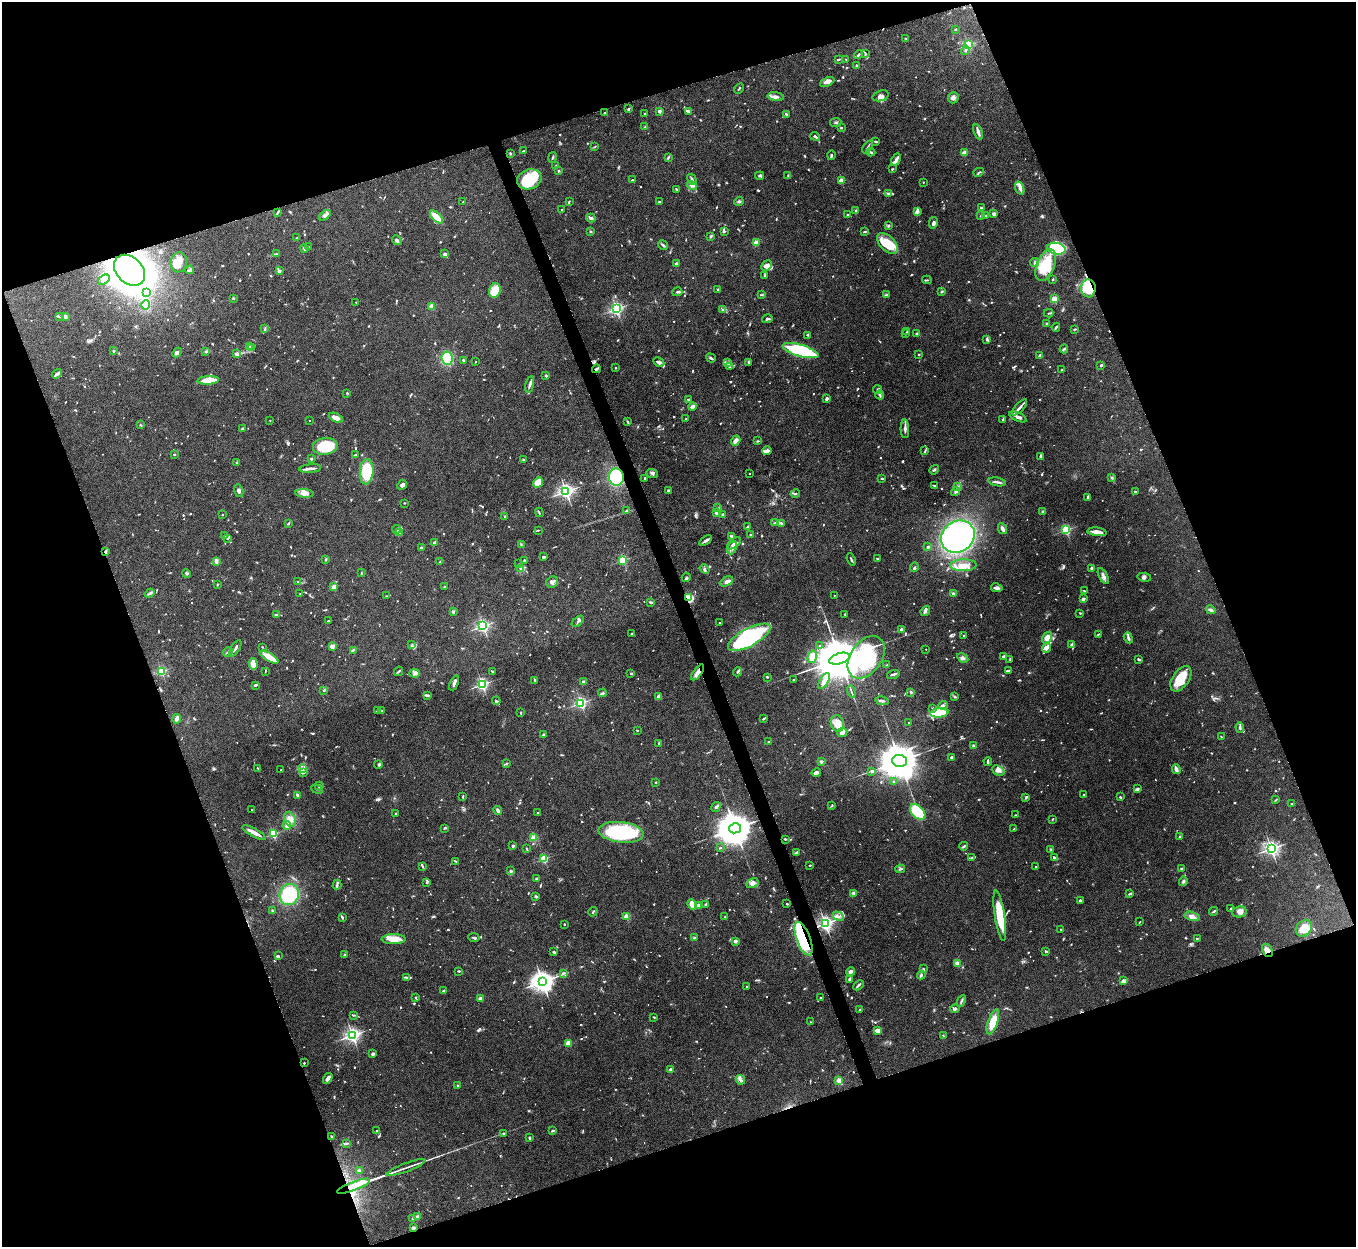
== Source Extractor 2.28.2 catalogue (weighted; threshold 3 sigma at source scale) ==
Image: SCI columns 4-5416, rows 152-5128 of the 5422 x 5406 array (HDU 1 of 3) = the unmasked area's bounding box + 8 px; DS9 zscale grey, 4 x 4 block average (1 PNG px = mean of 4 x 4 image px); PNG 1358 x 1249 px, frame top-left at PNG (2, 2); each listed source drawn as its Kron ellipse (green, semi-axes under 4 px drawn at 4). Shown black and unused: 40% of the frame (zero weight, under 8 of 15 exposures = <1% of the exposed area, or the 3 px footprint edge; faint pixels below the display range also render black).
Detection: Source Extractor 2.28.2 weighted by HDU 2 'WHT'. Background 0.162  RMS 0.0048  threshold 0.0197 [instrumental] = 3 sigma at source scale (4.09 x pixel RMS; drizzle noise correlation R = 1.36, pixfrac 0.8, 0.05/0.05 arcsec/px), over >= 5 px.
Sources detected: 1247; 19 too faint to see at this stretch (4 x 4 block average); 6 inside a brighter object's white glare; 3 cosmic-ray / hot-pixel residue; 2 long thin detections or spike segments (spike, bleed or trail) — neither listed nor drawn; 35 coinciding with a brighter row at this scale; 64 inside a brighter listed object's ellipse — not listed separately; of the other 1118, all 500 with FLUX_AUTO >= 2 (the completeness limit of this list) listed and drawn (618 fainter detections not listed), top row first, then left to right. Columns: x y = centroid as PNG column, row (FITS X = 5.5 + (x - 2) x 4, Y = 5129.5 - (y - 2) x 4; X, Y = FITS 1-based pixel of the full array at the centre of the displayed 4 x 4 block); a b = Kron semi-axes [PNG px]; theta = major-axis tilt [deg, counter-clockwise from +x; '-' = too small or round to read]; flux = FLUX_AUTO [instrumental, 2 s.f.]
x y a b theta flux
955 29 2 2 - 2.1
906 38 4 2 - 2.3
968 45 2 2 - 170
965 50 5 2 - 4.3
865 53 4 2 - 3.2
858 54 4 2 - 4.5
846 59 2 2 - 2.2
838 60 3 2 - 3
856 65 3 2 - 2.6
827 82 7 3 25 7.6
739 89 5 2 - 2.6
880 96 8 5 18 13
776 97 8 3 -8 9.4
953 98 6 5 - 9.3
628 109 4 2 - 3.8
660 111 2 2 - 24
688 111 4 2 - 8.1
604 113 2 2 - 2.2
644 113 2 2 - 2.7
786 114 4 2 - 4.2
836 122 6 2 7 3.4
645 127 3 2 - 2.1
841 128 3 2 - 2.7
978 132 8 3 -68 8.8
815 136 5 2 - 4.5
876 142 3 2 - 4
595 146 3 2 - 2
868 147 7 2 57 4.5
523 151 3 2 - 2.2
871 152 4 2 - 3.3
510 153 3 2 - 2.7
964 153 2 2 - 40
831 155 5 2 - 4.1
552 157 5 2 - 3
668 158 3 2 - 4.2
896 160 7 4 61 8
556 166 3 2 - 2.2
892 169 3 2 - 2.1
558 171 2 2 - 2.4
979 172 5 2 - 2.6
760 176 4 3 - 4.5
788 176 3 2 - 2.8
529 179 12 9 20 98
692 179 5 3 - 5.9
632 180 2 2 - 2.6
841 181 2 2 - 53
923 182 2 2 - 2.9
692 186 5 3 - 7.5
1020 188 7 4 -70 11
677 190 4 2 - 2.7
888 194 3 2 - 2.9
569 201 2 2 - 2.4
463 202 3 2 - 2.3
659 202 3 2 - 3.4
739 202 4 2 - 4.1
981 208 3 2 - 6.5
562 210 2 2 - 3.7
856 210 4 2 - 2
917 211 3 3 - 8.1
277 212 4 2 - 2.8
994 214 4 3 - 6.3
325 215 7 3 40 6.6
848 215 3 2 - 4.2
985 215 3 2 - 3.1
981 216 3 2 - 2.2
436 217 8 3 -44 51
591 218 5 3 - 6
933 223 6 3 78 6
888 226 3 3 - 2.8
591 231 2 2 - 5
724 232 3 2 - 2.5
865 232 3 2 - 3.7
711 236 4 2 - 3.5
297 238 2 2 - 9.2
397 240 5 3 - 5.5
756 243 2 2 - 71
887 243 12 7 -45 73
663 245 5 2 - 5.9
309 246 2 2 - 4.5
304 248 4 2 - 3.8
1056 249 9 5 -13 260
276 254 2 2 - 3.7
445 254 2 2 - 21
179 262 10 8 82 25
1035 262 4 2 - 6.8
676 264 2 2 - 23
766 265 6 4 44 16
1046 265 17 8 68 100
129 270 18 13 -44 1400
189 270 4 2 - 5.9
279 271 2 2 - 25
765 275 3 2 - 2.7
1053 279 3 2 - 2.4
104 280 6 4 37 11
927 280 5 2 - 2.7
1088 288 9 7 -83 120
718 289 2 2 - 2.8
495 291 7 5 69 78
677 292 5 2 - 5
942 292 3 2 - 3.5
147 293 3 2 - 2.8
886 294 3 2 - 2.6
761 295 3 2 - 2.4
233 298 3 2 - 3.1
1054 299 2 2 - 87
356 302 2 2 - 2.4
146 305 4 4 - 36
431 306 2 2 - 60
616 308 2 2 - 330
723 309 4 2 - 3.8
1048 313 5 2 - 2.7
59 316 3 2 - 2.9
65 316 2 2 - 33
767 319 5 2 - 5
1047 323 2 2 - 3
1056 327 4 2 - 4.2
265 329 3 2 - 2.9
1075 329 3 2 - 2.4
907 332 3 2 - 2
917 333 2 2 - 2.2
905 334 2 2 - 2.2
808 335 3 2 - 2.7
987 339 3 3 - 3.6
250 346 3 2 - 2.6
252 348 3 2 - 2.1
1064 349 4 2 - 3.5
800 350 18 6 -16 240
113 351 2 2 - 7.2
206 351 2 2 - 4.2
177 352 5 3 - 5.1
237 354 2 2 - 35
919 354 2 2 - 3.4
1040 355 4 3 - 4.4
447 358 7 5 -84 83
711 358 5 3 - 4.7
464 360 4 2 - 3.1
475 362 2 2 - 2.9
659 362 6 3 -28 11
727 362 3 3 - 4.1
749 362 3 2 - 5.2
1101 365 2 2 - 5.2
729 367 3 2 - 3.3
615 368 2 2 - 4.1
596 369 4 2 - 9.4
1062 370 2 2 - 2.1
57 374 5 2 - 9.3
546 375 3 2 - 3.6
208 380 11 3 3 51
530 385 8 2 77 8.1
877 390 4 2 - 4
347 393 2 2 - 11
880 395 4 2 - 4.8
827 398 4 2 - 5.5
688 399 2 2 - 4
692 407 4 2 - 25
1020 407 10 3 47 9.2
1018 417 9 3 -24 9.8
336 418 7 3 -24 15
686 419 2 2 - 4.4
270 420 2 2 - 3
1003 420 3 2 - 2.8
309 421 2 2 - 2.4
628 421 3 2 - 2.5
140 425 3 2 - 2.3
242 429 3 2 - 3.6
905 429 9 2 -87 7.1
736 441 5 3 - 16
758 441 3 2 - 2.1
325 446 12 8 6 110
767 451 5 3 - 9.2
925 451 4 2 - 3.2
174 454 2 2 - 3.8
355 455 4 2 - 2.2
1040 456 3 2 - 3.3
311 459 2 2 - 12
523 460 3 2 - 2
237 462 2 2 - 2.6
310 468 11 2 6 12
934 470 5 2 - 3.2
367 472 12 7 86 120
652 473 6 3 -22 5.4
749 473 2 2 - 2.1
616 477 8 7 - 120
1112 477 4 2 - 2.3
645 478 2 2 - 3.9
882 478 4 2 - 3.4
997 482 9 2 -10 6.8
538 483 5 3 - 54
402 485 5 4 - 7.7
934 486 3 2 - 2.3
958 487 2 2 - 2.3
668 490 2 2 - 12
239 491 6 3 -73 6.1
566 491 2 2 - 900
956 492 5 3 - 6.3
1135 492 2 2 - 3.2
304 493 9 4 -4 16
795 494 5 2 - 3.2
1088 497 3 2 - 3.6
404 503 2 2 - 2.1
718 508 4 2 - 2.1
626 510 3 2 - 2.7
1043 511 2 2 - 3.1
539 512 5 2 - 2.6
717 513 2 2 - 31
723 514 2 2 - 2.8
223 515 2 2 - 3.2
505 516 2 2 - 9.4
288 523 3 2 - 3
775 523 3 2 - 3.8
781 523 4 2 - 3
747 527 2 2 - 3.3
397 529 4 2 - 4.5
1002 529 5 3 - 9.1
538 530 3 2 - 2.3
1066 530 2 2 - 240
1097 532 9 3 -6 20
400 533 3 2 - 2.9
750 534 2 2 - 4.7
224 536 3 2 - 2.3
731 536 3 2 - 5.7
958 537 17 15 37 640
227 538 3 2 - 2.6
706 541 7 2 32 9.3
434 542 3 2 - 3.3
734 543 8 2 36 13
521 545 3 2 - 2.9
928 547 3 2 - 2.8
422 548 2 2 - 5.6
732 548 7 3 65 12
106 552 4 2 - 5.6
543 557 3 2 - 7.8
877 558 3 2 - 2.1
326 559 3 2 - 2.9
851 559 6 2 -68 3.6
524 560 3 2 - 3.6
623 560 2 2 - 220
216 561 4 2 - 16
440 562 4 2 - 2.5
519 564 3 2 - 2.4
963 565 13 6 1 29
914 567 5 2 - 3.7
521 568 3 2 - 2.5
1092 568 2 2 - 26
705 569 5 2 - 3.6
361 573 3 2 - 2.2
186 574 4 2 - 3.3
1103 576 8 3 -62 10
686 577 5 2 - 3.8
1144 577 7 3 -8 6
726 581 7 3 29 11
298 582 2 2 - 3.2
552 582 6 5 - 13
217 584 2 2 - 2
334 587 2 2 - 53
444 587 2 2 - 2.2
997 588 6 3 -9 10
1084 591 4 2 - 2.7
150 593 5 2 - 4.3
300 594 2 2 - 3.2
953 594 3 3 - 3.3
834 595 2 2 - 3.3
387 596 3 2 - 2
689 598 4 3 - 91
1083 599 4 2 - 7.1
651 602 4 2 - 4.7
1211 610 5 3 - 6
925 611 5 3 - 6.7
453 612 2 2 - 18
1080 613 3 2 - 2.1
845 614 2 2 - 5.8
277 615 3 2 - 3.8
328 621 3 2 - 2.6
578 621 7 2 41 5.5
720 622 2 2 - 3.1
483 626 2 2 - 530
901 629 2 2 - 16
632 634 3 2 - 3.3
1099 634 3 2 - 2.4
964 636 3 2 - 3.9
749 637 24 9 28 350
1047 637 6 4 57 18
1128 638 5 2 - 5.9
1072 644 3 2 - 4.9
412 645 2 2 - 2
332 646 2 2 - 68
820 646 2 2 - 2.6
262 647 2 2 - 2
235 648 9 2 59 9.2
1047 648 5 4 - 9.3
926 649 2 2 - 2.4
353 650 3 2 - 4.9
228 652 5 2 - 3.8
269 657 10 3 -31 38
812 657 6 4 75 26
866 657 23 15 55 370
1004 657 4 3 - 6.8
963 658 6 3 -31 6
839 659 10 5 17 31000
1010 659 3 2 - 2.7
1139 659 3 2 - 4
253 664 6 3 -87 38
887 665 3 2 - 2.2
1009 670 4 2 - 2.4
161 671 2 2 - 250
398 671 5 2 - 3.2
492 671 2 2 - 3.3
265 672 3 2 - 2
698 672 9 4 54 18
737 672 4 2 - 2.9
415 673 5 4 - 7.9
631 673 2 2 - 12
893 674 6 2 16 4.2
767 677 3 2 - 3
1181 679 14 8 55 58
535 680 4 2 - 2.6
793 680 2 2 - 5.8
824 681 9 4 61 15
583 682 2 2 - 22
454 683 8 2 66 8.4
482 684 2 2 - 520
255 685 4 2 - 4
324 690 2 2 - 3.5
851 691 6 2 -74 3.7
911 692 3 2 - 2.3
603 693 4 2 - 2.7
428 695 4 2 - 4.6
658 697 3 2 - 13
955 697 3 2 - 2.7
496 701 4 2 - 3.4
882 701 7 2 -11 6.6
581 703 2 2 - 400
943 705 5 3 - 5.5
933 708 3 2 - 2.8
382 710 4 2 - 3
378 711 3 2 - 2.9
521 713 3 2 - 2.4
939 713 9 4 8 89
177 719 5 3 - 11
763 719 2 2 - 3.3
909 723 2 2 - 3.2
837 724 8 6 -73 23
1240 727 5 2 - 4.8
637 730 2 2 - 2
842 733 5 2 - 11
543 734 3 2 - 2.2
1221 737 3 2 - 2.3
769 742 3 2 - 2.5
659 744 2 2 - 4.5
973 746 3 2 - 2.5
951 757 2 2 - 5.6
900 761 7 6 - 15000
821 762 2 2 - 21
988 762 4 2 - 4.9
507 763 3 2 - 2.2
378 765 4 3 - 4.1
258 768 2 2 - 2.3
302 769 3 2 - 4.1
1176 769 5 2 - 12
281 770 2 2 - 4.5
872 771 2 2 - 5.3
998 771 6 5 - 10
303 772 3 2 - 3.5
816 773 5 3 - 8.6
656 782 2 2 - 2.9
894 782 3 2 - 4.1
319 786 4 2 - 5.5
317 789 6 2 -24 3.5
1137 789 4 3 - 7.1
1084 794 2 2 - 3.1
297 795 3 2 - 5.6
463 797 3 2 - 2.2
1026 797 3 2 - 3.8
1120 797 2 2 - 3.1
1276 800 3 2 - 2.3
1292 804 3 2 - 2.5
832 806 3 2 - 2.6
716 807 5 3 - 5.2
252 810 2 2 - 2.2
498 811 5 3 - 6.8
918 812 9 5 -46 140
396 813 2 2 - 2.4
537 813 2 2 - 3.9
1016 815 2 2 - 2.6
290 819 8 5 -63 17
1052 819 3 2 - 2.1
287 826 4 3 - 9.5
445 828 4 2 - 3.8
735 828 6 5 - 10000
1014 829 2 2 - 2.6
621 832 22 10 -6 260
254 833 13 3 -28 22
273 834 2 2 - 240
1180 837 3 3 - 5.4
533 838 2 2 - 69
785 839 2 2 - 2.7
513 846 2 2 - 17
964 846 4 2 - 4.7
720 848 3 2 - 3.3
527 849 4 2 - 2.2
1051 849 4 2 - 3.1
1271 849 2 2 - 720
796 852 4 2 - 3.7
971 858 3 2 - 2.6
1055 858 3 2 - 7.5
544 859 2 2 - 220
456 861 4 2 - 2.9
810 865 2 2 - 2.5
422 866 4 2 - 3.4
1036 867 2 2 - 3.4
900 869 5 2 - 4.8
1181 869 2 2 - 12
511 871 3 2 - 4.5
537 879 2 2 - 23
1183 881 5 3 - 4.7
427 882 4 2 - 4
752 883 6 3 30 9.3
337 885 5 3 - 4.9
854 893 2 2 - 2.7
1129 894 4 2 - 2.9
289 895 11 9 65 140
536 896 3 2 - 4
1080 900 2 2 - 6.1
692 904 5 2 - 44
706 904 3 2 - 4.6
787 904 2 2 - 3
698 905 3 2 - 10
1231 908 3 2 - 2.9
273 911 3 2 - 2.6
1214 911 5 2 - 5
593 912 5 2 - 2.9
1239 912 7 5 12 14
627 916 2 2 - 100
725 916 2 2 - 2.6
838 916 6 3 -30 8.5
1000 916 25 5 -81 100
1192 916 8 3 -14 12
342 917 3 2 - 4.5
1140 922 4 2 - 2
825 923 2 2 - 880
565 924 2 2 - 2.4
1304 928 9 7 47 51
1061 930 2 2 - 3.1
474 938 5 2 - 4.8
694 938 3 2 - 4
1197 938 2 2 - 4.1
394 939 12 5 1 35
803 939 18 7 -70 280
735 941 2 2 - 38
1267 950 7 5 -62 16
553 951 3 2 - 2.3
1046 951 2 2 - 5.7
344 955 3 2 - 3.7
278 956 4 2 - 4.2
957 963 4 4 - 7.7
923 969 2 2 - 2.9
459 971 2 2 - 4.3
851 972 5 3 - 12
563 973 3 2 - 3.4
921 975 4 2 - 3.8
407 977 3 2 - 2.9
850 979 4 3 - 4.4
1124 981 3 2 - 22
542 982 3 3 - 2100
858 985 6 2 44 4.7
747 987 2 2 - 4.3
444 990 3 2 - 5
821 997 2 2 - 4.2
416 998 3 2 - 2.1
480 999 2 2 - 48
961 1001 6 2 63 4.6
860 1009 2 2 - 6.7
955 1009 4 3 - 6
353 1015 3 2 - 2.5
654 1017 2 2 - 3
810 1022 2 2 - 4.1
993 1022 13 5 71 47
878 1031 4 3 - 18
352 1035 2 2 - 870
943 1036 3 2 - 2.1
568 1043 2 2 - 97
373 1054 3 3 - 4.1
304 1063 2 2 - 2.5
670 1070 4 3 - 6.6
328 1078 6 4 58 8.5
740 1080 5 3 - 6.3
839 1080 2 2 - 72
458 1085 3 2 - 2.4
377 1131 3 2 - 3.6
553 1131 3 2 - 4.3
503 1133 2 2 - 8.5
331 1136 2 2 - 2.8
529 1138 2 2 - 11
346 1144 4 2 - 3.6
406 1168 21 2 20 14
359 1171 4 3 - 4.9
354 1186 17 2 20 61
418 1217 3 3 - 6
412 1218 2 2 - 2.9
413 1228 2 2 - 33
Overlapping masked pixels (flux is a lower limit): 11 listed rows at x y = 129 270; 1088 288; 596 369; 616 477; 106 552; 689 598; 698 672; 825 923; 803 939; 1267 950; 354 1186
Diffuse or blended objects may show on this block-average render without a row.